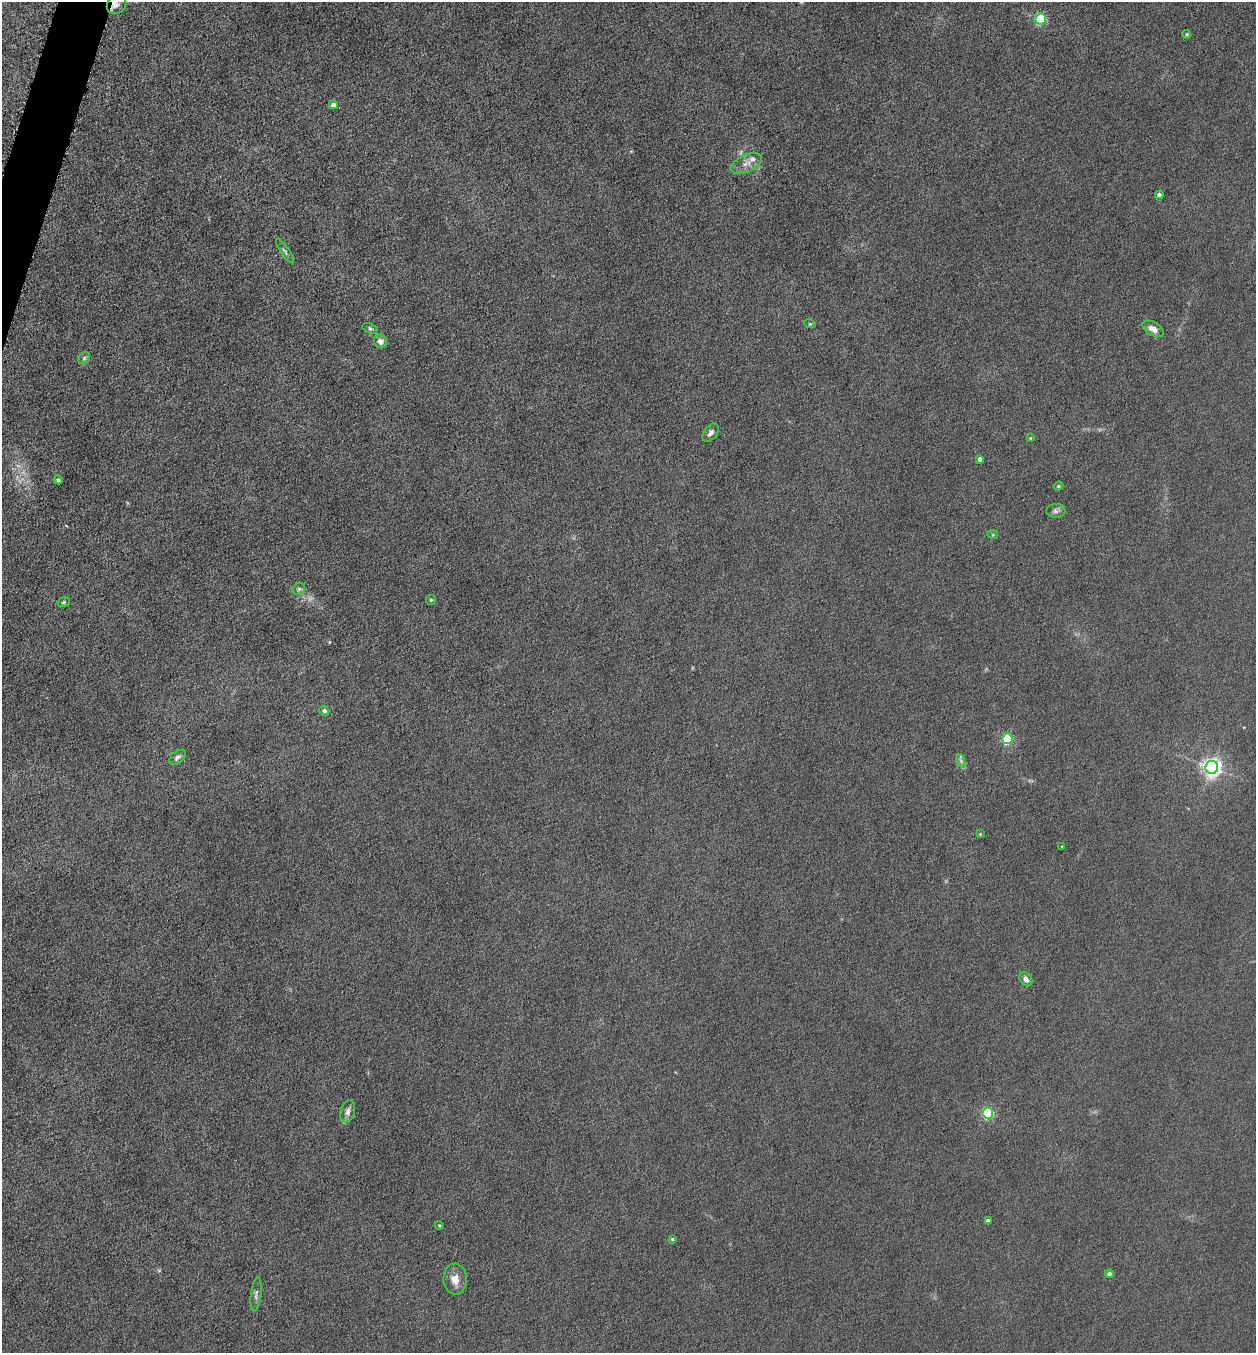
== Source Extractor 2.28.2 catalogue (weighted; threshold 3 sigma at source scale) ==
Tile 11 of 4 x 4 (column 3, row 3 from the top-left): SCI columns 2651-3904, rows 1356-2706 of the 5429 x 5413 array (HDU 1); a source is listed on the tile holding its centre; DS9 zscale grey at full resolution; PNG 1258 x 1355 px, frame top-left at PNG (2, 2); each listed source drawn as its Kron ellipse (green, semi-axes under 4 px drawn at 4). Shown black and unused: <1% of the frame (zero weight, under 4 of 8 exposures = <1% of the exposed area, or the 3 px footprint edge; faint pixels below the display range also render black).
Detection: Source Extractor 2.28.2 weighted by HDU 2 'WHT'; one run over the whole footprint, this tile lists its part. Background 0.0481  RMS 0.0055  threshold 0.0225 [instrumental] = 3 sigma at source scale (4.09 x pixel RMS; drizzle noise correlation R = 1.36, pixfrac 0.8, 0.05/0.05 arcsec/px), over >= 5 px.
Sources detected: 41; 1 too faint to see at this stretch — neither listed nor drawn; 2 inside a brighter listed object's ellipse — not listed separately; the other 38 listed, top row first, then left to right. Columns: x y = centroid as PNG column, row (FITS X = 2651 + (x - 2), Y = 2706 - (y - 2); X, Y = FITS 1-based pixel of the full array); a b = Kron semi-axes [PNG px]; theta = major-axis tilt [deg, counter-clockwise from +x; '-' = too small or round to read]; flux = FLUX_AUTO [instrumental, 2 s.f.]
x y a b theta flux
116 5 10 9 - 3.8
1041 19 5 5 - 49
1187 34 4 4 - 0.81
333 105 4 4 - 3.6
746 164 17 8 25 4.4
1159 195 4 4 - 2.9
285 251 14 4 -55 1.2
810 324 6 3 -18 0.51
370 328 8 5 -22 0.99
1153 329 11 6 -31 3.9
381 341 7 6 - 3.4
84 358 7 5 48 0.97
711 433 10 6 52 2
1030 438 4 3 - 0.41
980 459 4 4 - 1.9
58 480 4 4 - 0.91
1058 486 5 4 - 0.69
1056 511 10 7 2 1.7
993 535 5 3 - 0.5
299 589 7 5 44 1.2
431 600 5 5 - 0.76
64 602 6 5 - 0.93
324 711 5 5 - 1.8
1007 739 5 5 - 42
177 757 9 5 38 1.9
961 761 7 4 -72 1.3
1212 767 6 6 - 240
980 834 4 4 - 0.43
1062 846 3 3 - 0.44
1026 979 7 6 - 2.2
348 1111 12 7 75 2.6
988 1113 5 5 - 59
988 1221 4 4 - 1.9
439 1225 4 3 - 0.45
672 1239 4 3 - 0.59
1109 1274 4 4 - 1.5
455 1279 15 11 -88 5.3
256 1294 17 5 83 1.9